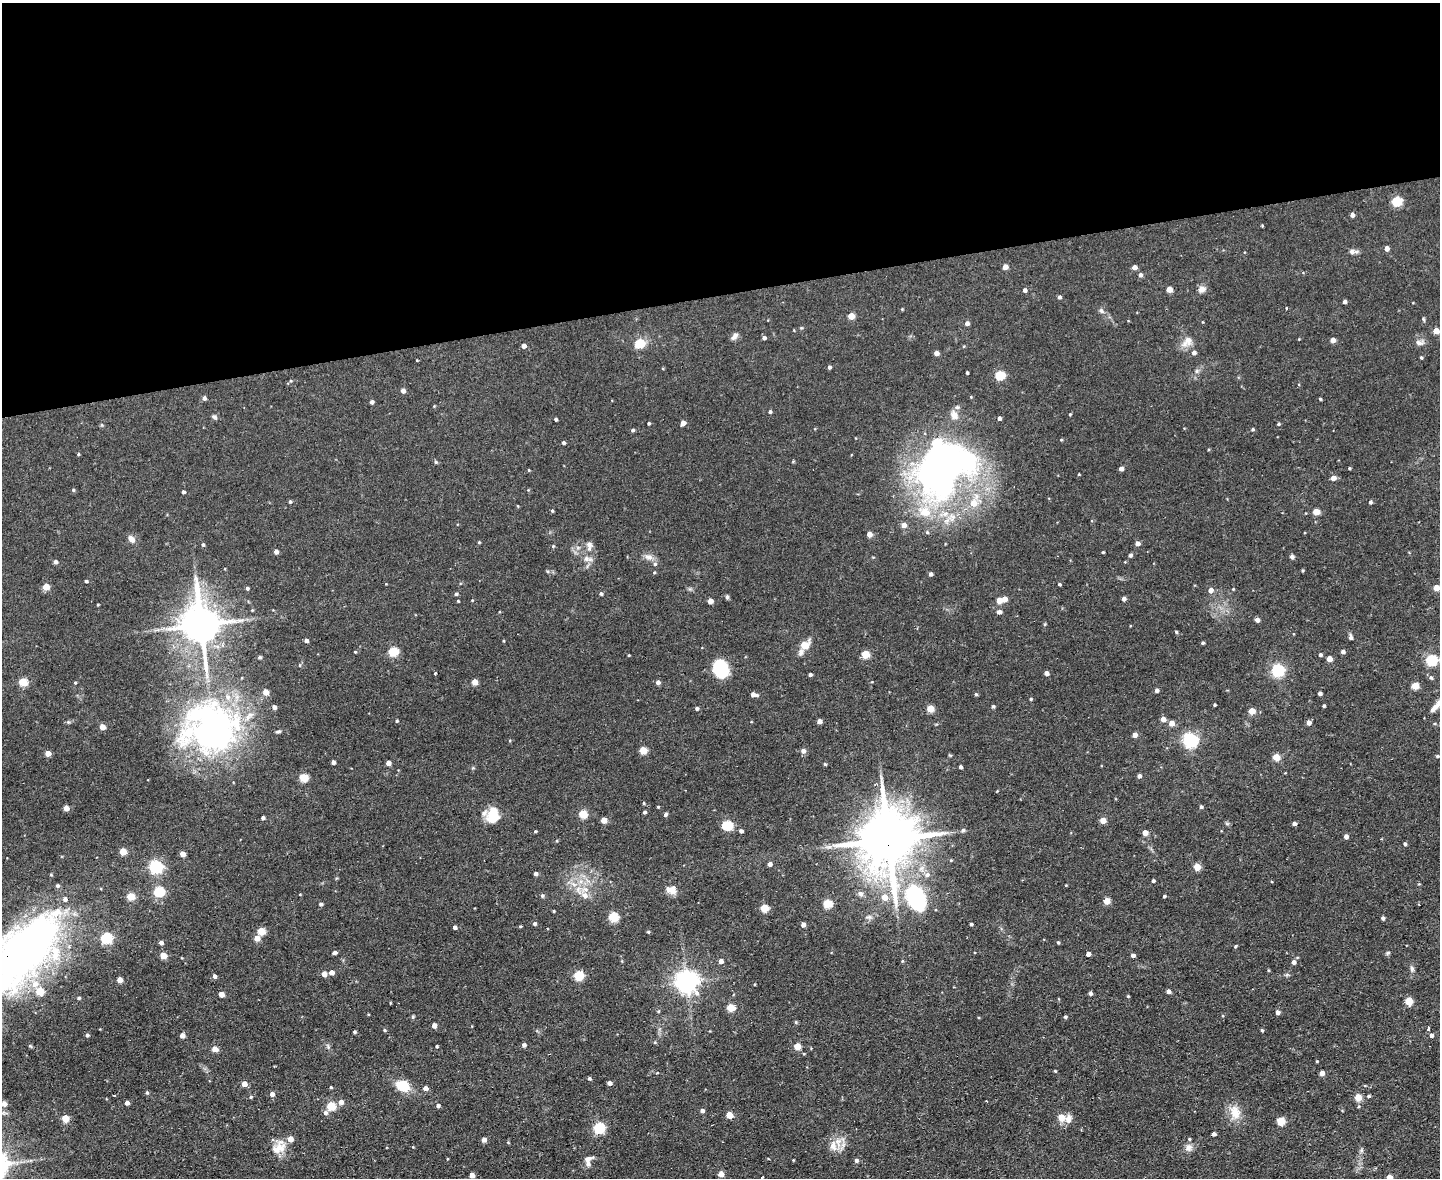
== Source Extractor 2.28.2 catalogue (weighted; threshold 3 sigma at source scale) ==
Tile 2 of 3 x 4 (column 2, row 1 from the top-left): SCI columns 1678-3115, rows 3531-4706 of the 4684 x 4706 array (HDU 1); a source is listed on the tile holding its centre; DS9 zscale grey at full resolution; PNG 1442 x 1180 px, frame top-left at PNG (2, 3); no overlay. Shown black and unused: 25% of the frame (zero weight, under 2 of 3 exposures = <1% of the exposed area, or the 3 px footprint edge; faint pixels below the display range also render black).
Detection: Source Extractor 2.28.2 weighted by HDU 2 'WHT'; one run over the whole footprint, this tile lists its part. Background 0.0728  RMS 0.0067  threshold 0.0301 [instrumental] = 3 sigma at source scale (4.5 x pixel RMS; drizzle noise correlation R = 1.50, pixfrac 1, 0.05/0.05 arcsec/px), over >= 5 px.
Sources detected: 324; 4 inside a brighter object's white glare — not listed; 11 inside a brighter listed object's ellipse — not listed separately; the other 309 listed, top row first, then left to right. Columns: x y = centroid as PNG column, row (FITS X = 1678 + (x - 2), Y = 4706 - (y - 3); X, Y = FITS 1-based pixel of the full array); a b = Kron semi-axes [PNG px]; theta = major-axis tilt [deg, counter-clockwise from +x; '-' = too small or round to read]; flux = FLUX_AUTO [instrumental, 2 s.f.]
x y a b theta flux
1397 201 5 5 - 43
1352 215 4 4 - 2.5
1386 248 4 4 - 3.5
1353 251 12 6 -1 2.5
1005 267 4 4 - 4.7
1134 267 4 4 - 3.3
1140 275 5 5 - 1.9
1169 289 4 4 - 8.2
1202 289 9 7 26 3.5
1025 290 4 4 - 1.8
1059 297 4 4 - 1.5
1344 302 4 4 - 2
1286 308 3 3 - 1.3
902 309 4 3 - 0.58
1101 311 7 5 -43 1.6
851 316 5 4 - 11
1424 319 7 3 -80 0.84
1203 322 4 3 - 0.46
967 323 4 4 - 2.7
1436 331 4 4 - 9.1
734 336 11 6 47 2.3
764 338 4 4 - 1.6
1333 340 4 4 - 4.9
1187 341 17 11 49 6.2
639 343 5 5 - 32
1420 343 12 7 3 2.7
524 346 4 4 - 3.4
936 353 4 4 - 3.3
1194 353 5 5 - 2.1
1421 357 4 3 - 0.82
829 367 4 4 - 1.4
1197 371 6 4 -72 1.1
967 372 3 3 - 1
1000 375 5 5 - 36
403 391 4 4 - 3.4
971 397 4 4 - 0.5
204 398 4 4 - 2
1320 399 3 3 - 0.71
372 402 4 3 - 2
434 406 4 4 - 0.47
770 412 4 4 - 1.1
1070 414 4 3 - 0.54
954 415 12 9 -65 4.9
215 417 7 5 -30 1.4
999 418 4 4 - 1.8
556 419 3 3 - 1.1
649 423 3 3 - 0.88
683 423 4 4 - 4.5
1278 424 4 3 - 0.85
1253 429 4 4 - 0.95
633 430 4 3 - 1.2
1061 440 4 3 - 0.55
564 443 4 4 - 1.3
78 454 4 3 - 0.63
436 462 5 4 - 1
947 462 72 37 3 190
1349 468 4 3 - 0.67
1121 469 4 4 - 3.2
529 470 4 3 - 0.47
1079 474 3 2 - 0.51
1333 478 5 5 - 3.5
73 490 4 4 - 0.82
183 492 3 3 - 1.2
290 502 4 3 - 0.99
1370 502 4 4 - 1.4
974 503 8 8 - 7.5
552 511 4 4 - 0.76
925 512 23 15 -24 18
1316 512 5 4 - 12
952 517 12 11 - 7
904 525 5 5 - 3.9
927 532 5 4 - 0.92
869 534 4 4 - 5.3
131 539 9 6 -45 3.6
479 542 3 3 - 0.65
1137 543 5 4 - 3.3
203 545 5 4 - 0.99
553 546 4 3 - 0.66
589 546 15 8 88 3.8
276 552 4 4 - 3.6
1103 552 3 2 - 0.61
1130 555 4 4 - 1.6
648 557 13 6 -9 3.3
1292 557 6 5 - 1.4
55 562 5 4 - 1.9
655 564 6 5 - 1.1
1303 570 4 2 - 0.69
654 572 4 3 - 0.6
931 574 4 4 - 1.9
86 581 3 3 - 0.96
1059 584 4 3 - 0.95
46 587 4 4 - 9.6
247 588 4 3 - 1.1
1436 588 4 4 - 8.8
1233 589 4 3 - 0.54
1211 590 5 5 - 3.9
456 594 4 4 - 1
601 594 4 4 - 1.2
727 597 6 5 - 1.1
1004 599 4 4 - 5.7
1124 599 4 4 - 2.6
999 600 4 4 - 8.2
458 601 3 3 - 0.6
710 601 4 4 - 5.2
98 604 4 2 - 0.54
252 610 4 3 - 0.55
999 612 6 5 - 1.9
1257 620 4 4 - 2.9
201 625 13 10 -81 2000
1176 632 3 3 - 0.88
1351 637 6 5 - 1.7
306 640 4 3 - 2.2
503 641 3 3 - 0.53
1203 643 3 3 - 0.95
804 645 9 8 - 8.3
355 652 4 3 - 0.58
393 652 5 5 - 36
1343 652 4 4 - 2.2
865 654 5 5 - 21
629 655 3 2 - 0.47
1320 655 4 4 - 1.3
1329 659 4 4 - 6.3
1431 660 5 5 - 67
300 665 5 3 - 0.58
720 668 13 10 -69 44
1278 670 5 5 - 100
436 673 3 2 - 0.9
1046 673 4 4 - 2.8
810 674 4 3 - 1.5
1431 678 6 5 - 1.3
23 682 5 5 - 24
475 682 4 4 - 7.9
658 682 5 4 - 2.2
75 683 4 3 - 0.59
1415 686 5 4 - 17
1157 690 4 4 - 2
266 692 4 4 - 7
1320 693 4 3 - 1.9
976 694 4 4 - 0.98
753 695 6 4 -9 3.8
1031 699 4 3 - 0.74
1215 705 3 3 - 0.82
993 706 4 4 - 0.85
1324 706 3 3 - 0.85
1436 706 23 6 49 5
274 707 4 4 - 2.2
697 708 4 4 - 1.3
930 709 5 4 - 17
1252 711 4 4 - 11
1163 719 4 4 - 4.9
397 721 4 3 - 0.72
819 721 4 4 - 3.9
68 722 5 4 - 0.88
1171 723 4 4 - 6.5
1309 723 4 4 - 3.4
102 727 4 4 - 5.8
212 728 65 60 -15 210
278 731 7 3 10 1
1135 735 4 4 - 4.4
1190 740 6 6 - 160
643 750 5 5 - 17
803 751 5 5 - 3
48 753 4 4 - 6.8
1437 756 4 3 - 0.92
1276 757 5 4 - 15
333 762 4 4 - 2.5
388 763 4 4 - 4.3
825 764 4 3 - 0.82
961 767 3 3 - 1.5
1139 776 4 4 - 2.3
303 778 5 4 - 26
881 778 7 4 -72 1.3
644 803 4 3 - 0.66
658 807 3 3 - 0.63
1201 807 4 4 - 1.1
66 808 4 4 - 5.5
644 812 3 3 - 1.3
583 814 5 5 - 27
493 815 18 13 74 14
665 815 5 4 - 1.3
263 818 4 3 - 1.6
604 820 4 4 - 9.6
1103 820 4 4 - 9.4
1294 823 4 4 - 1.8
727 825 5 5 - 46
963 830 5 4 - 1.2
535 831 4 3 - 0.72
741 831 5 4 - 1.5
1145 833 4 4 - 5.8
1346 837 4 4 - 3
888 839 18 15 90 4300
1405 844 4 3 - 1.2
123 851 5 4 - 12
182 854 4 4 - 4.3
770 864 5 4 - 2.3
155 867 6 5 - 120
1197 867 5 4 - 14
536 874 4 4 - 2
927 875 7 6 - 2.4
1153 881 4 3 - 1.2
671 890 13 10 -4 5.6
159 891 5 5 - 51
300 894 3 3 - 0.53
860 894 7 6 - 2.3
542 895 5 5 - 1.2
585 895 12 8 -46 5.2
131 896 5 4 - 20
1164 896 3 3 - 1.2
884 897 5 5 - 7.5
916 898 19 13 -68 83
1106 901 4 4 - 12
827 903 5 5 - 31
321 904 4 4 - 1.4
764 908 5 5 - 21
554 911 3 2 - 0.71
613 917 5 5 - 39
869 917 8 6 0 1.8
1383 918 4 3 - 1.6
534 924 4 4 - 1.6
971 924 3 3 - 1.1
803 925 4 4 - 3.2
520 926 4 3 - 0.68
455 927 4 4 - 2
261 931 5 4 - 18
648 932 4 4 - 0.74
106 938 5 5 - 62
257 938 5 5 - 6.2
1058 942 4 3 - 0.83
161 943 4 4 - 2.5
1235 946 4 3 - 0.89
22 952 80 44 52 350
335 953 5 3 - 1.7
1388 953 6 4 31 0.92
1088 954 4 4 - 3.4
1133 955 4 4 - 2.8
163 956 5 4 - 12
721 961 4 4 - 3.7
902 961 4 4 - 0.7
1293 962 5 4 - 2.3
1412 969 8 6 -74 1.7
331 972 5 4 - 3.4
324 974 4 4 - 4.3
578 975 5 5 - 39
215 976 4 4 - 2.2
120 980 4 4 - 7.1
686 981 7 7 - 520
1168 991 4 4 - 2.5
1090 993 4 3 - 1.8
221 994 4 4 - 5.6
1128 996 4 3 - 0.62
79 998 4 3 - 0.88
1409 1001 5 5 - 19
731 1008 5 5 - 18
658 1011 5 4 - 0.78
1278 1012 4 4 - 2.7
413 1017 5 5 - 0.79
1065 1017 4 4 - 1.1
796 1022 5 4 - 0.71
434 1025 4 4 - 4.3
1428 1029 3 3 - 2.3
384 1030 4 4 - 0.7
1262 1030 4 3 - 0.81
354 1032 4 3 - 0.87
87 1035 4 4 - 1.3
182 1035 4 4 - 4.5
1431 1035 4 4 - 2
524 1045 4 4 - 2.1
30 1046 5 3 - 0.7
437 1046 4 3 - 0.81
797 1046 5 4 - 14
215 1049 5 4 - 7.2
1317 1061 3 3 - 0.52
1055 1071 4 3 - 0.63
1322 1073 4 4 - 4.7
589 1078 4 4 - 1.1
609 1083 4 4 - 3.1
244 1084 4 4 - 5.8
402 1086 9 7 -22 22
331 1087 3 3 - 0.8
425 1088 4 4 - 3.9
147 1093 5 4 - 0.98
272 1094 4 4 - 3
1368 1096 4 3 - 1
251 1097 5 4 - 0.85
1358 1097 4 4 - 15
341 1102 5 5 - 3.6
127 1103 4 4 - 2.5
4 1104 7 6 - 2.5
331 1106 5 5 - 26
438 1106 4 4 - 1.7
702 1111 4 4 - 2.1
1235 1112 20 14 -73 9.9
325 1113 6 6 - 1.9
729 1115 5 4 - 12
1061 1117 6 5 - 8
65 1118 5 5 - 14
1068 1119 12 8 73 4.3
1280 1121 5 5 - 23
599 1128 5 5 - 66
1214 1134 4 4 - 2
484 1140 4 4 - 3.9
838 1142 14 10 -89 7.1
279 1147 22 15 41 10
1189 1147 10 9 - 3.4
588 1158 11 6 20 2.7
856 1160 5 5 - 1.7
721 1174 4 4 - 6.3
472 1175 4 4 - 4.8
1389 1177 4 4 - 7.5
Overlapping masked pixels (flux is a lower limit): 2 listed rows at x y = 888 839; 22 952
Isophote crosses this tile's border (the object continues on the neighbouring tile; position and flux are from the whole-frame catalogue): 4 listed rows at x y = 1436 588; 1436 706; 22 952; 1389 1177